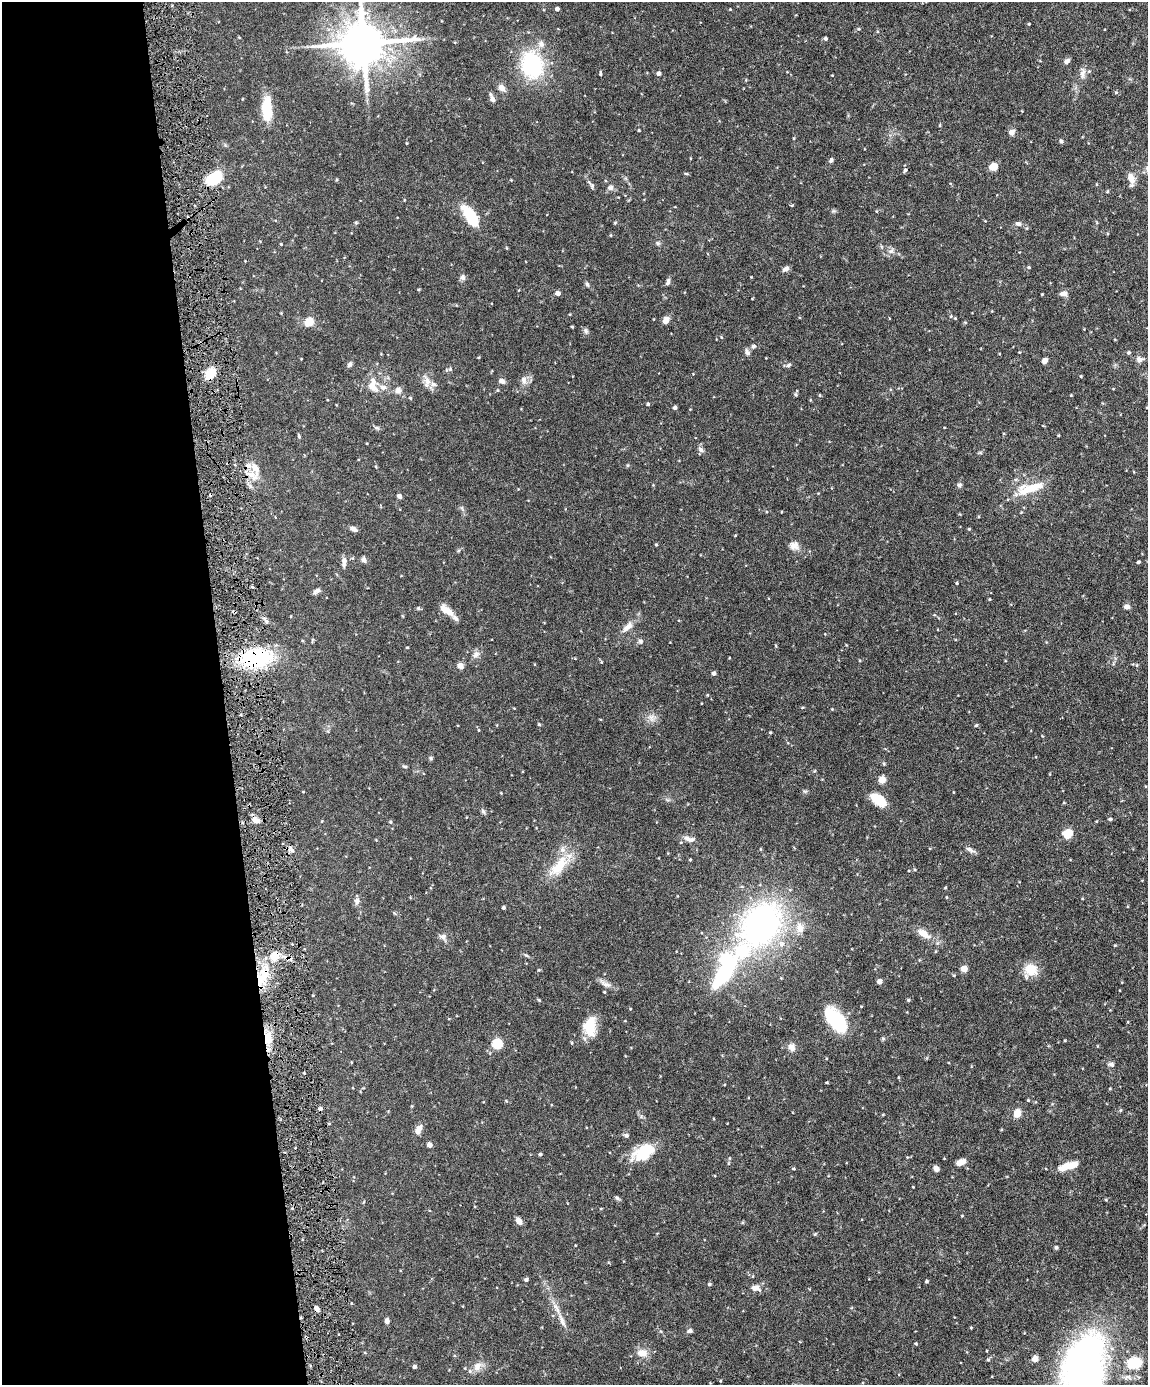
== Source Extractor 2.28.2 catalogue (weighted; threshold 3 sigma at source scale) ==
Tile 5 of 4 x 3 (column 1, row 2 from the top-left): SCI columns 2-1147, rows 1621-3003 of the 4588 x 4517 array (HDU 1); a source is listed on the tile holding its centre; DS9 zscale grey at full resolution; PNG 1150 x 1387 px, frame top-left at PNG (2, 2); no overlay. Shown black and unused: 20% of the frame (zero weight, under 4 of 8 exposures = <1% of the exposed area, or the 3 px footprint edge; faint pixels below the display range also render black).
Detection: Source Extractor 2.28.2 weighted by HDU 2 'WHT'; one run over the whole footprint, this tile lists its part. Background 0.0858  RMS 0.003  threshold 0.0122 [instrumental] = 3 sigma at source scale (4.09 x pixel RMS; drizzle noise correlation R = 1.36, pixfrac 0.8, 0.05/0.05 arcsec/px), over >= 5 px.
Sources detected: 213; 1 inside a brighter object's white glare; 3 cosmic-ray / hot-pixel residue — not listed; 10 inside a brighter listed object's ellipse — not listed separately; the other 199 listed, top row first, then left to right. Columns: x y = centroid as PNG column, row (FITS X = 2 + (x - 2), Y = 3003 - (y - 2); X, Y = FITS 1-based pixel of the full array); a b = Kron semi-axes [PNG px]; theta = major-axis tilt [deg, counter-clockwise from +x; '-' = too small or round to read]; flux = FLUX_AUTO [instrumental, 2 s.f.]
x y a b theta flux
557 9 4 4 - 0.94
730 9 3 3 - 0.19
1029 24 3 3 - 0.23
239 37 4 3 - 0.2
825 38 4 4 - 0.58
363 43 14 12 3 1200
541 44 10 9 - 1.6
1067 61 7 5 38 0.93
532 65 23 19 -75 27
600 73 6 3 -89 0.38
659 73 5 5 - 0.65
1083 73 14 7 80 1.5
502 88 9 7 -46 1.5
1116 92 5 5 - 0.35
492 99 10 5 -67 1.2
267 108 26 10 90 8.1
940 125 5 3 - 0.23
639 130 3 3 - 0.28
1012 132 8 7 - 1.1
794 138 4 3 - 0.21
1061 141 6 4 -78 0.43
407 143 4 3 - 0.19
831 160 6 5 - 0.52
993 167 10 9 - 1.8
905 170 5 4 - 0.48
686 174 6 3 -8 0.31
214 178 20 13 34 8
1131 178 13 8 -65 2.3
336 180 4 3 - 0.28
511 180 3 3 - 0.17
592 185 12 5 -58 0.75
610 188 8 7 - 0.94
1107 191 4 3 - 0.29
470 216 21 9 -58 13
615 222 5 3 - 0.25
356 223 4 4 - 0.36
1018 224 8 6 -21 0.81
658 243 6 5 - 0.46
281 244 3 3 - 0.21
507 248 5 3 - 0.21
891 251 8 6 13 0.95
1029 267 5 4 - 0.29
785 269 9 5 37 0.94
462 277 7 7 - 0.84
668 282 9 5 75 0.66
587 284 6 5 - 0.58
419 289 4 3 - 0.23
558 293 4 4 - 1.7
1042 294 3 2 - 0.21
1063 294 10 6 2 1.1
281 313 3 3 - 0.18
955 318 5 4 - 0.32
666 320 9 6 55 1.6
309 322 12 10 38 2.6
572 327 3 3 - 0.26
586 331 8 6 -59 0.61
753 346 7 6 - 0.6
747 352 10 6 -57 0.78
1129 352 5 5 - 0.38
1139 359 9 8 - 1.1
1045 360 5 4 - 1.5
350 364 7 5 57 0.61
788 365 7 5 28 0.54
450 369 5 5 - 0.45
210 374 11 8 60 5.7
1081 376 3 3 - 0.22
524 380 12 8 -84 1.4
427 381 20 8 -76 2.2
502 381 7 5 -17 1.2
372 387 18 11 -31 2.7
398 390 9 9 - 1.2
498 390 4 4 - 0.26
795 394 5 5 - 0.38
820 395 5 3 - 0.27
410 398 5 4 - 0.3
648 404 4 4 - 0.42
675 407 4 4 - 0.67
377 428 8 5 -19 0.51
299 436 6 3 -72 0.4
701 450 8 6 -48 0.89
251 474 25 9 -37 3.7
959 485 7 5 14 0.51
1030 488 37 11 17 7.3
399 496 5 4 - 0.99
781 512 3 2 - 0.17
353 529 9 5 -27 1
969 529 4 3 - 0.26
656 545 4 3 - 0.3
794 545 12 12 - 1.8
364 560 7 6 - 0.79
344 562 13 6 89 1.2
1138 562 3 3 - 0.43
957 583 3 3 - 0.27
317 591 10 5 23 0.82
989 599 4 3 - 0.2
1126 607 6 5 - 1.2
418 608 5 4 - 0.43
447 610 20 8 -35 3.2
628 627 19 8 42 2.1
312 640 7 3 77 0.27
640 641 7 6 - 0.61
407 648 4 2 - 0.21
476 654 12 8 53 1.3
256 658 19 13 10 32
601 662 5 3 - 0.22
460 665 9 7 -31 1.1
1137 665 5 3 - 0.27
713 673 5 4 - 0.7
707 695 5 3 - 0.22
832 709 3 3 - 0.2
651 718 12 6 -86 1.4
539 724 5 4 - 0.32
976 725 4 4 - 0.35
770 732 3 3 - 0.27
431 758 5 5 - 0.38
884 764 5 3 - 0.28
405 766 7 3 -9 0.32
882 780 5 4 - 5.8
303 792 3 2 - 0.18
501 793 3 2 - 0.17
882 800 17 14 88 3.3
483 812 7 5 -68 0.51
1110 819 4 3 - 0.41
256 820 10 7 -18 1.5
390 822 4 4 - 0.31
1068 833 12 10 37 2.8
687 838 10 7 -33 1.2
681 842 4 3 - 0.2
290 848 7 5 61 0.79
970 850 13 5 -28 0.94
690 859 3 3 - 0.26
559 866 30 13 51 8.2
914 870 5 3 - 0.27
946 897 4 3 - 0.22
357 901 9 7 86 0.99
504 908 3 3 - 0.49
761 924 49 36 51 76
800 928 15 10 -77 2.7
924 934 17 8 -33 3
443 937 9 8 - 1.1
526 955 9 3 -29 0.42
964 968 5 5 - 2.2
539 970 4 3 - 0.22
1031 970 16 13 -27 5.2
724 974 23 8 54 31
954 975 4 3 - 0.22
263 976 33 12 61 8.6
879 981 4 4 - 1.9
605 984 19 6 -28 1.4
604 992 3 3 - 0.26
539 1000 5 4 - 0.27
908 1000 4 4 - 0.32
837 1021 24 13 -47 22
590 1027 23 14 85 5.8
268 1038 18 10 -84 4.2
497 1044 5 5 - 20
792 1047 11 9 -73 1.4
1111 1064 9 6 -16 0.76
898 1077 5 3 - 0.21
827 1083 4 3 - 0.26
1028 1100 4 4 - 0.26
1121 1110 5 3 - 0.25
1017 1113 8 7 - 2.9
883 1114 5 3 - 0.23
418 1129 13 7 66 1.7
626 1135 6 5 - 0.55
429 1145 4 4 - 2.2
643 1152 25 14 30 10
540 1154 3 3 - 0.47
961 1162 10 6 24 1.8
1064 1167 12 7 32 3.5
793 1168 4 4 - 0.3
936 1168 6 5 - 1.1
617 1198 6 5 - 0.52
1106 1200 4 4 - 0.28
601 1208 4 3 - 0.19
962 1216 4 3 - 0.19
519 1221 7 5 -56 2
742 1222 5 4 - 0.31
1056 1247 5 4 - 0.42
526 1280 5 4 - 0.56
926 1281 4 3 - 0.31
709 1284 5 4 - 0.39
755 1288 12 7 -17 1.7
556 1308 18 6 -62 1.9
317 1309 7 5 -56 0.87
387 1321 6 5 - 0.98
971 1328 3 3 - 0.25
690 1331 7 5 15 0.64
916 1343 4 3 - 0.28
642 1353 14 11 -10 2.6
1035 1359 6 6 - 1.8
988 1360 5 4 - 0.34
1134 1363 13 9 3 9.8
477 1366 12 10 68 2.1
414 1367 4 4 - 0.78
1084 1370 75 41 80 120
1128 1377 10 7 -10 1.2
720 1381 4 2 - 0.19
Overlapping masked pixels (flux is a lower limit): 5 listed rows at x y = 210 374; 256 658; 263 976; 268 1038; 317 1309
Isophote crosses this tile's border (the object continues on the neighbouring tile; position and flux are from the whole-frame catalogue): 2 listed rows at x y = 363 43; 1084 1370
Unlisted compact peaks at least as high as the median listed source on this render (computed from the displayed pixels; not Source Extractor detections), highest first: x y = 1065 1040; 815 1234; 1115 945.